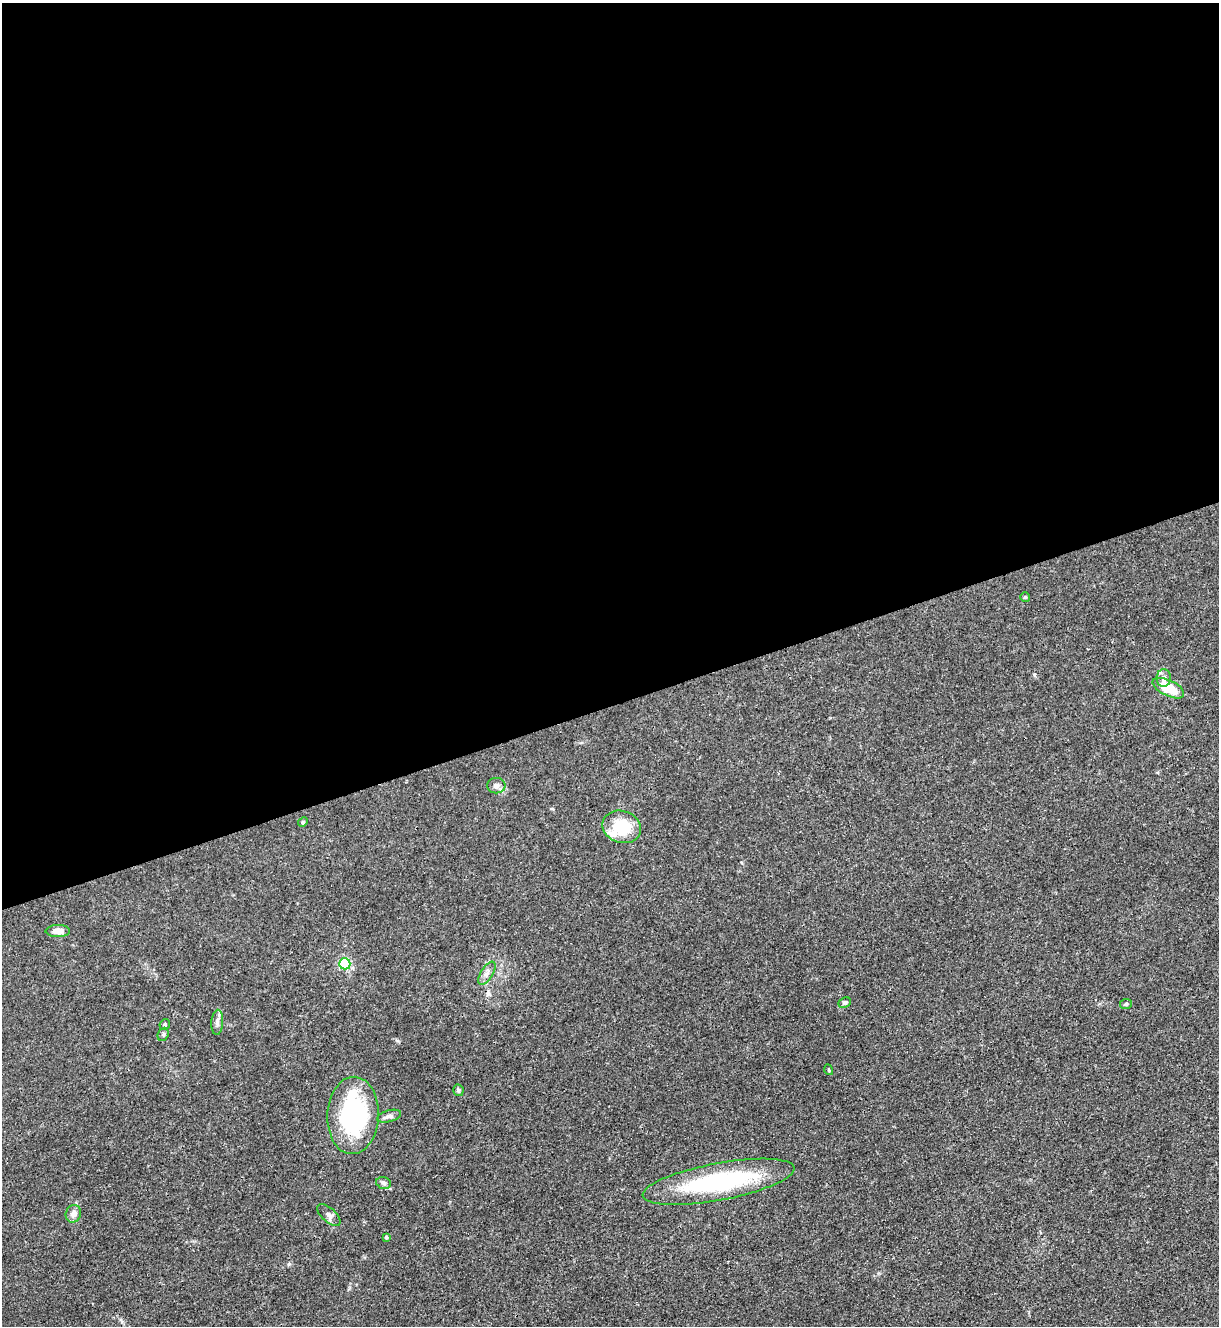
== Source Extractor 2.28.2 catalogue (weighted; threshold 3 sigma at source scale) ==
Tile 2 of 4 x 4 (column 2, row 1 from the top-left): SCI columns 1364-2580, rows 3978-5301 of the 5287 x 5305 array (HDU 1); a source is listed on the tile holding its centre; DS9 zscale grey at full resolution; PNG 1221 x 1328 px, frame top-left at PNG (2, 3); each listed source drawn as its Kron ellipse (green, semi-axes under 4 px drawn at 4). Shown black and unused: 53% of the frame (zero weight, under 3 of 4 exposures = <1% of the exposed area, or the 3 px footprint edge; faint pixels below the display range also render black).
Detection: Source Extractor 2.28.2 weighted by HDU 2 'WHT'; one run over the whole footprint, this tile lists its part. Background 0.0279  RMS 0.0026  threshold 0.0119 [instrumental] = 3 sigma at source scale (4.5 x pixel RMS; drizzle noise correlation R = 1.50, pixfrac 1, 0.05/0.05 arcsec/px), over >= 5 px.
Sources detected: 27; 1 inside a brighter object's white glare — neither listed nor drawn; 3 inside a brighter listed object's ellipse — not listed separately; the other 23 listed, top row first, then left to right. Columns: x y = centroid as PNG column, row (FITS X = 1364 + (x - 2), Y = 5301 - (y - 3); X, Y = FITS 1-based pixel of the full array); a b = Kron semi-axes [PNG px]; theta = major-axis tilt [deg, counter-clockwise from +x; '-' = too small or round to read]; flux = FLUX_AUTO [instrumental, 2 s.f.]
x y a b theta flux
1025 597 5 5 - 0.31
1164 678 9 7 -89 1
1168 688 17 8 -26 8
496 786 9 8 - 1.2
303 822 5 4 - 0.32
622 827 20 16 -19 10
58 931 12 6 0 1.9
345 964 5 5 - 33
487 973 13 6 59 1.2
845 1003 6 5 - 0.47
1126 1004 6 5 - 0.47
217 1022 12 6 86 0.98
165 1024 5 5 - 0.53
163 1034 7 5 69 0.52
829 1070 5 3 - 0.25
458 1090 6 5 - 0.45
353 1115 39 26 88 32
389 1116 12 5 16 1.1
719 1182 77 18 11 32
384 1183 7 5 -18 0.68
73 1214 9 7 69 1.4
329 1215 14 7 -42 1.1
386 1237 4 3 - 0.38
Unlisted compact peaks at least as high as the median listed source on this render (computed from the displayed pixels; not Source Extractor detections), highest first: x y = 289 1264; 1034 674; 398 1041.